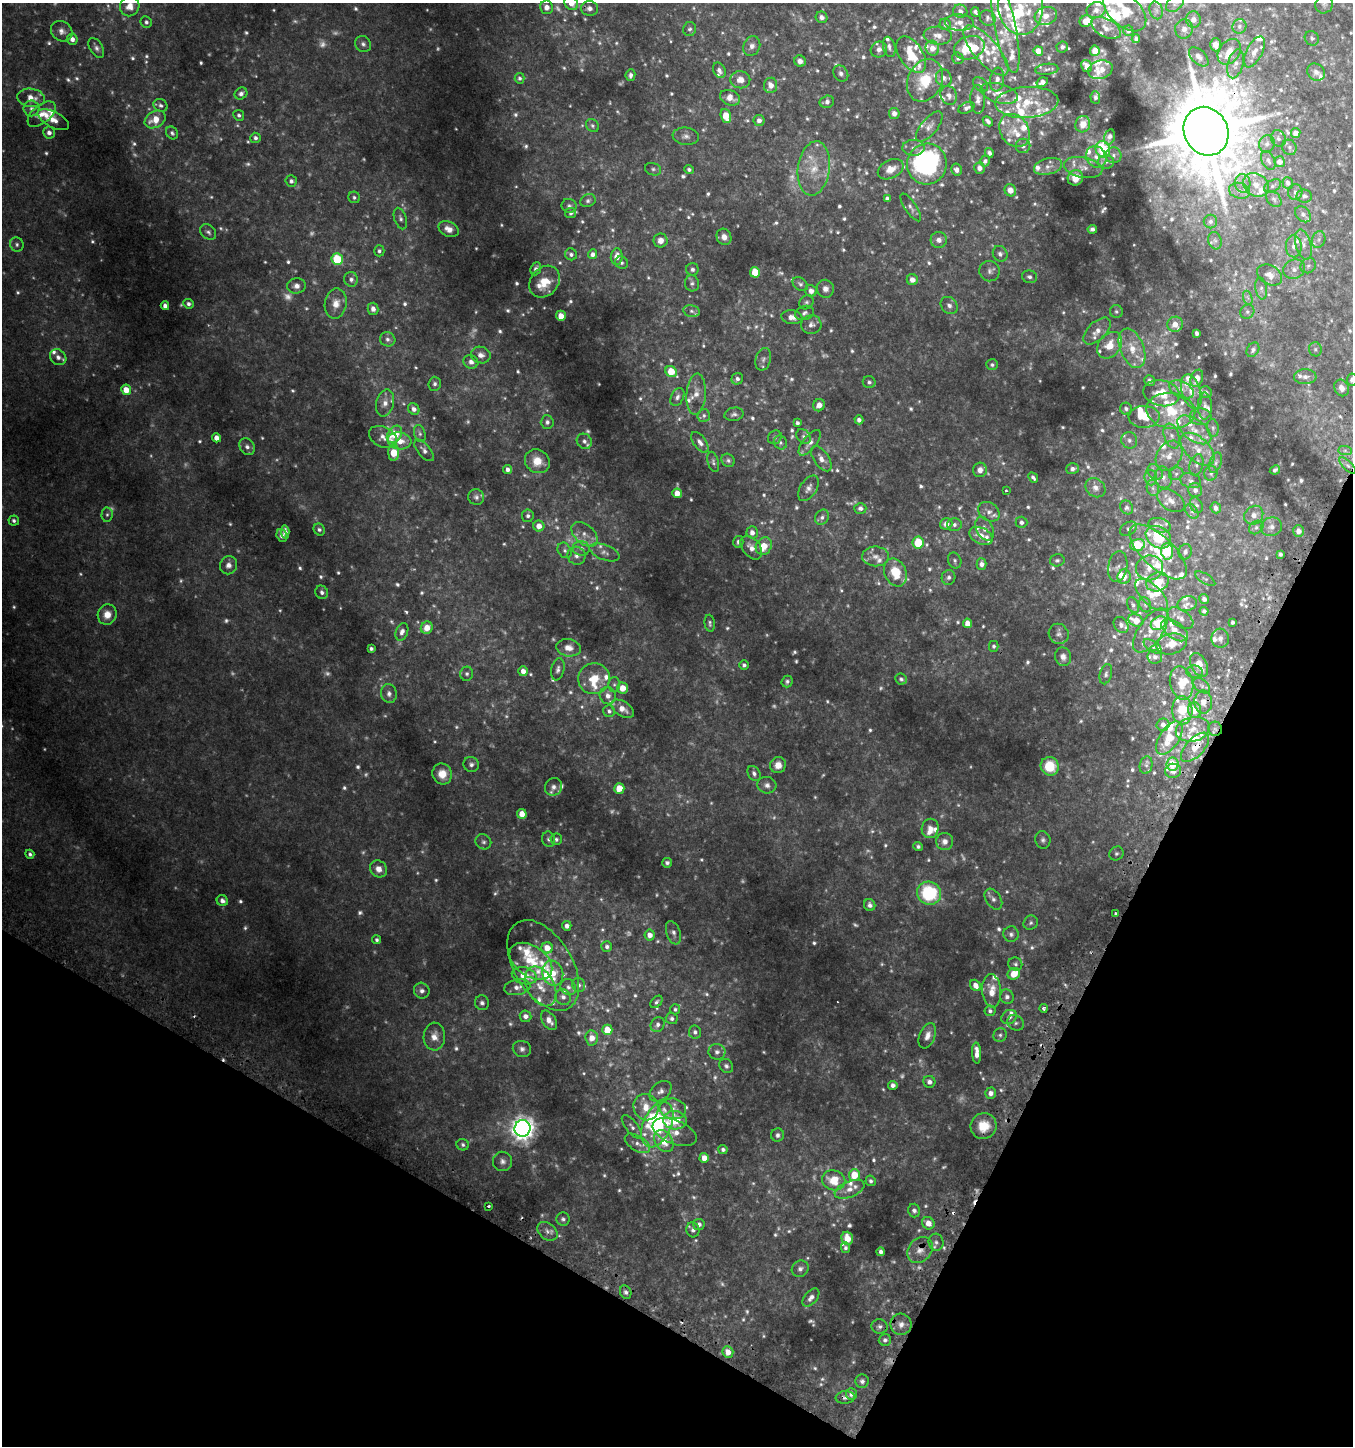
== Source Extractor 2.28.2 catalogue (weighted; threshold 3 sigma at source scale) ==
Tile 15 of 4 x 4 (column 3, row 4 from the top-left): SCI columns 2957-4307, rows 52-1495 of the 5982 x 5886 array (HDU 1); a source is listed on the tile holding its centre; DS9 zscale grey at full resolution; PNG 1355 x 1448 px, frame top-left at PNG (2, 3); each listed source drawn as its Kron ellipse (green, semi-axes under 4 px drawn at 4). Shown black and unused: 24% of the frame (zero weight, under 2 of 3 exposures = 3% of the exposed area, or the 3 px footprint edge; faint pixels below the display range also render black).
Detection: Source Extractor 2.28.2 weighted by HDU 2 'WHT'; one run over the whole footprint, this tile lists its part. Background 0.0535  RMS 0.008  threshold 0.036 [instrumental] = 3 sigma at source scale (4.5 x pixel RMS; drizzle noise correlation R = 1.50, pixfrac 1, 0.0396/0.0396 arcsec/px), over >= 5 px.
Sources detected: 1244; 221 too faint to see at this stretch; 1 inside a brighter object's white glare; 9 cosmic-ray / hot-pixel residue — neither listed nor drawn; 191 inside a brighter listed object's ellipse — not listed separately; of the other 822, all 500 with FLUX_AUTO >= 1.85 (the completeness limit of this list) listed and drawn (322 fainter detections not listed), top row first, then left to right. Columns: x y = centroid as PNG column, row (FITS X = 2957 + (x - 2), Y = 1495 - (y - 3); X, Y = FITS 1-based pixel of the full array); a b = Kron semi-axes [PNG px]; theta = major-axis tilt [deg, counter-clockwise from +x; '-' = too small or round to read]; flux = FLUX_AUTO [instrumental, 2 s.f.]
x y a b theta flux
571 3 7 6 - 8.6
1175 4 10 6 37 2.7
1324 4 9 8 - 2.7
130 6 10 9 - 10
1020 6 28 22 -85 31
547 7 7 6 - 5.9
589 8 8 7 - 3.9
1096 10 9 7 19 3.9
1125 10 26 15 -43 21
1156 10 9 6 -75 2.6
960 11 7 6 - 3.4
975 12 5 4 - 2
1046 16 11 9 16 6.9
822 17 6 5 - 3.6
988 18 8 7 - 2.5
1193 19 8 7 - 4.5
1086 21 6 5 - 9
146 22 6 5 - 2.4
959 22 14 8 -3 6
945 24 6 5 - 2.4
1239 26 7 6 - 2.5
1005 28 46 10 -78 21
1106 28 16 9 -27 6.5
690 29 7 6 - 2.2
1184 29 9 9 - 4.7
62 31 11 9 -36 4.7
1128 31 5 5 - 2.6
938 36 14 9 -4 6.6
1312 38 7 6 - 2.2
72 39 5 5 - 4.5
1136 39 4 4 - 2.2
363 44 8 7 - 3.1
1216 45 6 5 - 4.6
752 46 10 8 66 4.5
889 47 10 6 -77 2.8
1062 47 6 5 - 2.7
96 48 11 6 -58 3.2
932 48 7 6 - 8.3
969 48 15 11 17 28
879 49 8 7 - 4.7
986 50 31 12 -49 20
1038 51 5 4 - 8
1095 51 5 5 - 11
1229 52 14 10 52 9.2
1254 52 17 8 63 6.8
911 55 20 11 -57 19
1199 57 12 7 -44 4.1
958 58 6 5 - 1.9
800 61 6 5 - 4
1235 64 15 7 74 5.7
1087 66 6 5 - 6.4
1047 69 11 5 6 2.8
719 70 8 6 -62 3.7
1100 70 12 9 16 8.7
1316 72 9 8 - 4.3
841 73 8 7 - 2.9
630 75 6 5 - 2.9
520 78 5 5 - 2
944 78 8 7 - 3.8
740 80 10 8 -7 7.3
925 80 22 17 65 28
997 80 12 7 82 4.5
1042 82 6 4 32 4.2
980 84 8 6 -42 2.4
770 85 8 6 84 6.9
999 93 19 9 -16 11
241 94 7 5 35 3.5
949 95 10 8 -67 4.1
31 98 14 9 -8 8.8
730 98 10 7 -23 7.1
1095 98 6 4 -86 2
978 99 14 7 -88 4.5
827 102 7 6 - 3.6
1027 102 31 15 3 29
161 105 7 6 - 2.3
31 108 8 8 - 3.5
967 108 8 5 23 2.7
894 113 5 5 - 5.2
42 114 16 9 39 8.9
239 115 6 5 - 2.2
726 116 7 5 -71 20
155 119 11 8 29 13
53 120 17 8 -27 7.5
759 120 5 5 - 3.9
988 121 6 3 -47 2.9
1083 124 8 7 - 11
592 126 7 6 - 2
929 126 18 8 50 5.4
1015 131 17 14 -57 13
1206 131 25 22 -63 11000
49 133 6 6 - 4.2
172 133 7 5 -52 2.1
1296 133 5 5 - 5.6
686 136 13 8 -7 4.1
1109 137 8 5 74 3.8
255 138 5 5 - 2.8
1278 139 8 7 - 3.2
1267 144 8 7 - 4.2
1023 146 7 7 - 3
1289 147 8 7 - 2.3
913 148 11 8 -2 4.8
1103 149 8 7 - 51
989 153 5 4 - 2.3
1113 155 8 8 - 3.2
1096 157 11 9 -55 7.3
985 161 5 5 - 2.4
1268 161 10 6 -64 2.7
1106 162 8 6 -1 2.8
1279 162 5 5 - 5
927 164 20 20 - 170
1048 166 14 8 15 5.9
814 168 27 16 82 21
980 168 6 5 - 4.1
1083 168 19 10 -11 9.2
653 169 8 6 -18 2.1
689 169 5 4 - 2.2
891 169 14 9 27 9.2
956 170 6 5 - 3.1
1075 178 8 7 - 10
291 181 5 5 - 2.9
1243 183 9 8 - 4.8
1288 183 6 5 - 2.8
1256 185 13 11 -37 9.7
1272 186 9 5 29 2.2
1010 190 6 5 - 6.7
1239 191 10 7 -14 5.3
1295 192 8 7 - 3.4
1304 196 7 6 - 3
354 197 6 5 - 1.9
887 198 4 4 - 2.3
1274 199 9 6 -45 2.4
588 201 8 6 25 2.1
569 206 7 7 - 2.4
911 207 16 6 -57 3.4
571 213 5 5 - 2.2
1303 214 9 6 -43 3
400 218 11 6 -72 2.7
1210 221 7 6 - 2.6
449 229 10 7 -25 6.3
1092 229 5 4 - 2.3
208 232 9 6 -45 2.4
724 237 8 7 - 5.7
1319 239 9 6 72 3.1
661 240 7 7 - 6.5
939 240 8 8 - 4.5
1215 241 9 6 -74 2.5
17 244 7 6 - 2.2
1303 244 15 7 -74 6
1294 246 11 8 -87 4.9
379 251 5 5 - 2.1
571 254 6 6 - 2.4
592 254 5 4 - 3.4
1000 254 8 7 - 3.2
617 256 8 6 83 6.7
337 259 6 5 - 48
621 263 6 6 - 2
1308 266 8 7 - 2.6
536 269 7 5 67 3.4
692 269 6 6 - 2.2
1294 269 11 9 23 5.4
990 271 10 10 - 4.2
755 272 5 5 - 25
1270 275 13 9 -28 6.9
1029 277 7 6 - 2.4
351 279 7 7 - 3.1
912 280 5 5 - 5.1
545 282 17 14 49 19
692 283 8 7 - 2.3
800 284 8 6 -40 2.3
296 286 9 7 5 4.5
1261 288 11 5 -82 2.7
825 289 9 8 - 4.5
811 291 6 6 - 5.1
1248 298 7 4 -71 1.9
806 302 8 6 43 2
189 304 5 5 - 2.6
336 304 15 11 80 8.7
949 305 9 7 -47 3.5
165 306 4 4 - 3.7
373 309 6 5 - 4.6
691 311 8 5 -12 2.3
1116 312 6 6 - 1.9
1247 312 7 6 - 2.1
805 313 10 7 18 2.8
561 316 5 5 - 9.7
792 317 10 7 -8 6.6
1175 324 8 7 - 7.9
811 325 10 9 - 4.4
1097 331 17 9 44 7.4
1196 333 4 3 - 2.8
388 339 8 7 - 3.2
1110 345 14 11 52 13
1132 348 21 11 -68 16
1315 349 7 6 - 1.9
1253 350 8 5 58 2.5
481 355 10 8 -16 5.5
58 357 9 7 -41 4.5
763 359 11 7 75 3.5
471 362 7 6 - 4.5
992 365 6 5 - 1.9
671 372 6 5 - 21
1305 377 11 7 2 4.7
1197 378 9 6 68 8.1
737 379 6 5 - 2.8
1352 380 6 5 - 3
1149 381 6 5 - 3.3
869 382 6 6 - 2.3
435 384 7 6 - 2.4
1342 388 9 7 -59 5.3
126 390 5 5 - 11
1181 390 13 8 -26 6.3
1191 391 18 9 -73 9.8
1206 392 6 6 - 2.3
1162 393 18 12 -13 20
696 394 20 9 86 8.4
677 397 9 6 64 2.8
385 403 14 9 76 6.6
819 405 6 5 - 5.2
1205 406 13 7 -90 4.2
414 409 6 5 - 3.9
1126 409 6 6 - 2
1171 411 24 17 -8 33
734 414 9 6 11 2.6
704 415 6 6 - 1.9
1144 417 15 11 2 16
1200 417 11 8 -2 4.2
859 420 4 4 - 3.2
547 422 6 6 - 3
797 423 4 4 - 2.1
1213 428 9 5 -82 2
1194 430 19 10 -36 12
394 434 9 6 55 23
420 434 9 5 -73 2.3
1172 436 13 7 -70 5.6
383 437 15 10 -27 5.9
775 437 7 6 - 2.2
804 437 8 6 -48 2.2
216 438 4 4 - 6.1
1129 440 8 8 - 3.4
400 441 12 8 -8 10
584 441 8 7 - 3.6
700 442 12 6 -54 4.2
780 443 7 6 - 2.1
810 443 15 6 51 4.6
247 447 9 7 -57 3.5
1197 449 20 11 -43 14
424 450 13 6 -49 4.1
1345 450 7 4 -1 2.1
394 452 8 5 88 23
1169 456 16 12 58 12
821 459 14 7 -56 5.7
728 460 7 6 - 2
537 461 13 11 -36 13
713 462 10 5 -76 2.2
1215 463 10 6 72 2.6
1196 465 11 6 74 3.6
1348 466 10 4 -45 3.9
1072 469 6 5 - 2.9
508 470 4 4 - 3.7
980 470 7 7 - 6.3
1275 470 5 4 - 2
1155 472 9 6 -44 3.1
1211 473 7 6 - 2.1
1176 474 7 6 - 2.6
1163 477 11 8 -76 5
1033 478 5 3 - 2.2
1151 478 7 6 - 3
1191 481 11 7 -17 3.5
808 488 14 8 57 4.5
1095 488 11 9 -41 4.7
1153 488 8 6 -78 2.6
1195 490 7 7 - 4.2
1006 491 3 3 - 2.2
677 493 5 4 - 9.8
476 497 8 7 - 3.1
1171 501 15 9 -33 6.5
1196 505 8 6 -59 2.2
860 508 6 5 - 3.1
1127 508 7 6 - 2
1216 508 5 5 - 3.5
1192 511 8 5 -53 2
989 512 12 9 -35 4.8
107 515 7 5 86 1.9
1254 515 10 8 42 5.7
528 516 6 6 - 2.6
822 517 8 6 55 2.7
14 521 5 5 - 2.1
1021 522 6 5 - 2.9
946 524 6 6 - 5.7
954 525 7 6 - 3
1160 525 11 7 -13 3.4
539 526 5 5 - 7.6
1256 527 7 6 - 2.1
1271 527 11 9 19 5.2
985 529 13 8 -63 5.2
1128 529 9 6 31 2.4
319 530 6 5 - 2.2
1298 531 6 5 - 6.1
285 532 7 4 -85 4.2
752 532 6 5 - 4.7
584 534 15 9 -41 8.1
282 536 6 5 - 3.5
981 536 12 8 -27 8.6
1158 537 13 10 -32 32
738 542 6 5 - 2.5
918 542 6 5 - 26
1138 545 7 6 - 36
764 546 9 7 60 14
581 548 8 7 - 3.4
751 548 13 8 -51 7.4
565 550 8 6 -58 2.5
1167 551 8 6 -83 32
604 552 16 7 -20 5.1
1158 552 36 16 -43 30
1185 552 8 6 73 3.2
1280 554 4 3 - 2
577 556 9 9 - 4.2
876 556 13 10 -2 6.5
955 560 8 6 -69 2.2
1057 560 7 6 - 1.9
981 564 5 5 - 4.5
228 565 9 8 - 4.8
1118 567 16 9 81 4
1149 568 13 12 - 9.3
895 572 14 11 -67 21
949 577 7 7 - 2.8
1124 577 7 6 - 7
1205 579 11 5 -31 2.1
1157 582 11 9 20 16
322 592 7 6 - 3.2
1152 595 20 10 -44 13
1204 599 5 4 - 3.5
1187 604 10 7 13 3.5
1133 605 8 5 -65 2.1
1145 605 8 5 -69 2.2
1204 611 4 4 - 2
107 615 10 9 - 9.6
1180 618 14 8 -34 5.7
1136 620 8 5 -23 13
1232 622 4 3 - 1.9
710 623 8 5 -81 2
967 623 5 4 - 8.3
1158 623 8 6 35 28
1121 625 8 6 -53 2.8
427 628 6 5 - 11
1175 630 15 8 -37 8.3
1151 631 25 12 55 13
402 632 9 6 69 4.1
1059 634 10 9 - 3.4
1220 638 9 8 - 3.6
1171 644 15 10 13 12
994 646 5 5 - 1.9
1153 647 11 5 -35 2.2
569 648 12 8 -9 7.1
371 649 4 3 - 1.9
1063 657 9 8 - 4.9
1155 657 7 7 - 3
744 665 4 4 - 2
1199 665 13 7 -63 14
558 669 11 6 78 3.1
523 671 5 5 - 5.8
1195 672 8 6 2 2.9
467 674 7 6 - 2.1
1106 674 10 6 76 2.5
594 679 16 15 - 19
901 679 6 5 - 2
787 681 6 5 - 2.1
1181 683 17 11 -77 15
614 685 7 6 - 2.2
1202 686 9 6 -38 2.8
622 688 5 5 - 11
389 694 9 8 - 3.9
608 696 9 8 - 5.7
1203 702 11 9 -87 7.7
622 709 13 7 -31 8.3
1182 710 14 10 -86 27
1195 710 8 6 -86 11
609 711 6 5 - 2.3
1163 725 6 6 - 4.1
1193 729 17 12 13 12
1215 729 7 7 - 2.8
1169 738 19 10 58 22
1195 747 18 9 47 11
471 764 8 7 - 2.9
1172 764 6 6 - 19
778 765 8 8 - 6.9
1146 765 9 6 77 2.3
1050 766 9 9 - 25
1173 771 8 7 - 3.5
754 773 8 6 -60 2.9
442 774 10 9 - 11
767 785 9 8 - 3.8
553 787 9 8 - 3.6
619 788 5 5 - 14
522 814 5 5 - 9
930 828 10 8 78 6.1
549 839 8 6 -71 2.4
556 839 6 5 - 1.9
1043 840 9 7 -73 2.7
945 841 8 8 - 6
483 842 8 7 - 2.6
918 846 5 4 - 2.1
1116 853 7 6 - 2.2
30 854 4 4 - 1.9
667 863 5 5 - 2.1
379 869 9 8 - 7.2
929 893 12 11 - 58
993 899 11 7 -56 3.7
222 901 6 5 - 4.2
870 905 6 5 - 2.9
1116 914 4 3 - 2.2
1031 923 7 6 - 2.1
567 926 5 4 - 4
673 933 12 7 -70 3.5
1011 934 8 7 - 2.7
650 935 5 5 - 6.5
377 940 4 4 - 1.9
607 946 5 5 - 2.6
547 948 5 5 - 9.3
531 961 24 15 -35 23
1015 964 7 6 - 2
543 965 50 29 -59 46
553 973 12 10 -73 12
1014 974 6 5 - 13
524 976 13 8 -14 16
579 985 7 6 - 2.6
976 985 6 5 - 6
541 986 21 13 -62 15
517 987 13 7 11 5.4
568 987 8 7 - 3.4
422 991 8 7 - 3.9
992 991 17 9 -85 13
563 997 8 7 - 3.8
1007 997 7 6 - 3.5
656 1002 7 5 46 2
482 1003 7 7 - 2.8
1043 1008 4 3 - 3.4
675 1009 5 5 - 1.9
990 1011 5 5 - 2.2
525 1016 6 6 - 4.3
1009 1017 8 6 32 3.7
672 1018 6 5 - 2.3
549 1020 11 6 -56 6
1016 1023 9 7 -33 2.4
658 1025 8 6 57 2.9
607 1030 5 5 - 16
695 1032 6 6 - 2.6
1000 1035 7 6 - 2
434 1036 14 11 88 8.1
927 1036 13 7 68 6
592 1038 7 6 - 8.2
522 1049 9 8 - 3.4
717 1052 8 8 - 3.2
977 1053 10 4 -88 7.5
726 1066 7 6 - 2.4
929 1082 6 5 - 3.6
893 1085 5 4 - 3.3
661 1091 12 8 40 4.8
991 1093 5 5 - 4.3
646 1107 13 12 - 13
673 1109 13 10 -10 6.5
675 1120 12 9 -3 23
657 1125 24 14 67 84
984 1126 13 13 - 17
632 1127 14 6 -52 3.8
523 1128 8 8 - 810
675 1132 23 12 -21 11
778 1135 6 6 - 3
664 1141 12 8 -57 16
637 1143 14 7 -32 5.4
463 1145 6 5 - 2.1
723 1149 4 4 - 2.2
704 1158 5 4 - 7.5
502 1161 10 9 - 4
854 1175 6 5 - 20
834 1180 12 10 -19 19
871 1181 5 5 - 2.1
850 1189 16 8 22 7
488 1206 3 3 - 2.4
914 1210 7 6 - 2.9
563 1219 6 6 - 2.5
928 1223 7 6 - 8.2
699 1224 5 5 - 3.3
693 1230 7 6 - 2.9
547 1231 11 8 -39 5.1
847 1238 7 5 -73 11
936 1242 8 7 - 3.2
845 1248 5 4 - 2
920 1250 14 11 48 8.1
881 1252 4 4 - 3.3
800 1269 9 7 35 3.1
626 1292 7 5 -64 2.4
811 1298 10 6 48 4.4
901 1324 10 10 - 6.5
880 1326 8 7 - 3
885 1340 6 6 - 2.7
728 1352 6 5 - 7.4
862 1381 7 6 - 2.8
851 1394 6 5 - 3.6
845 1397 9 6 5 3
Overlapping masked pixels (flux is a lower limit): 4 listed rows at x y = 1206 131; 1215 729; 1195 747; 920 1250
Isophote crosses this tile's border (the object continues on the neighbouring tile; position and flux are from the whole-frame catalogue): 7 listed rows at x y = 571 3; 1175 4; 1324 4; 130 6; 1020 6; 1125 10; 1352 380